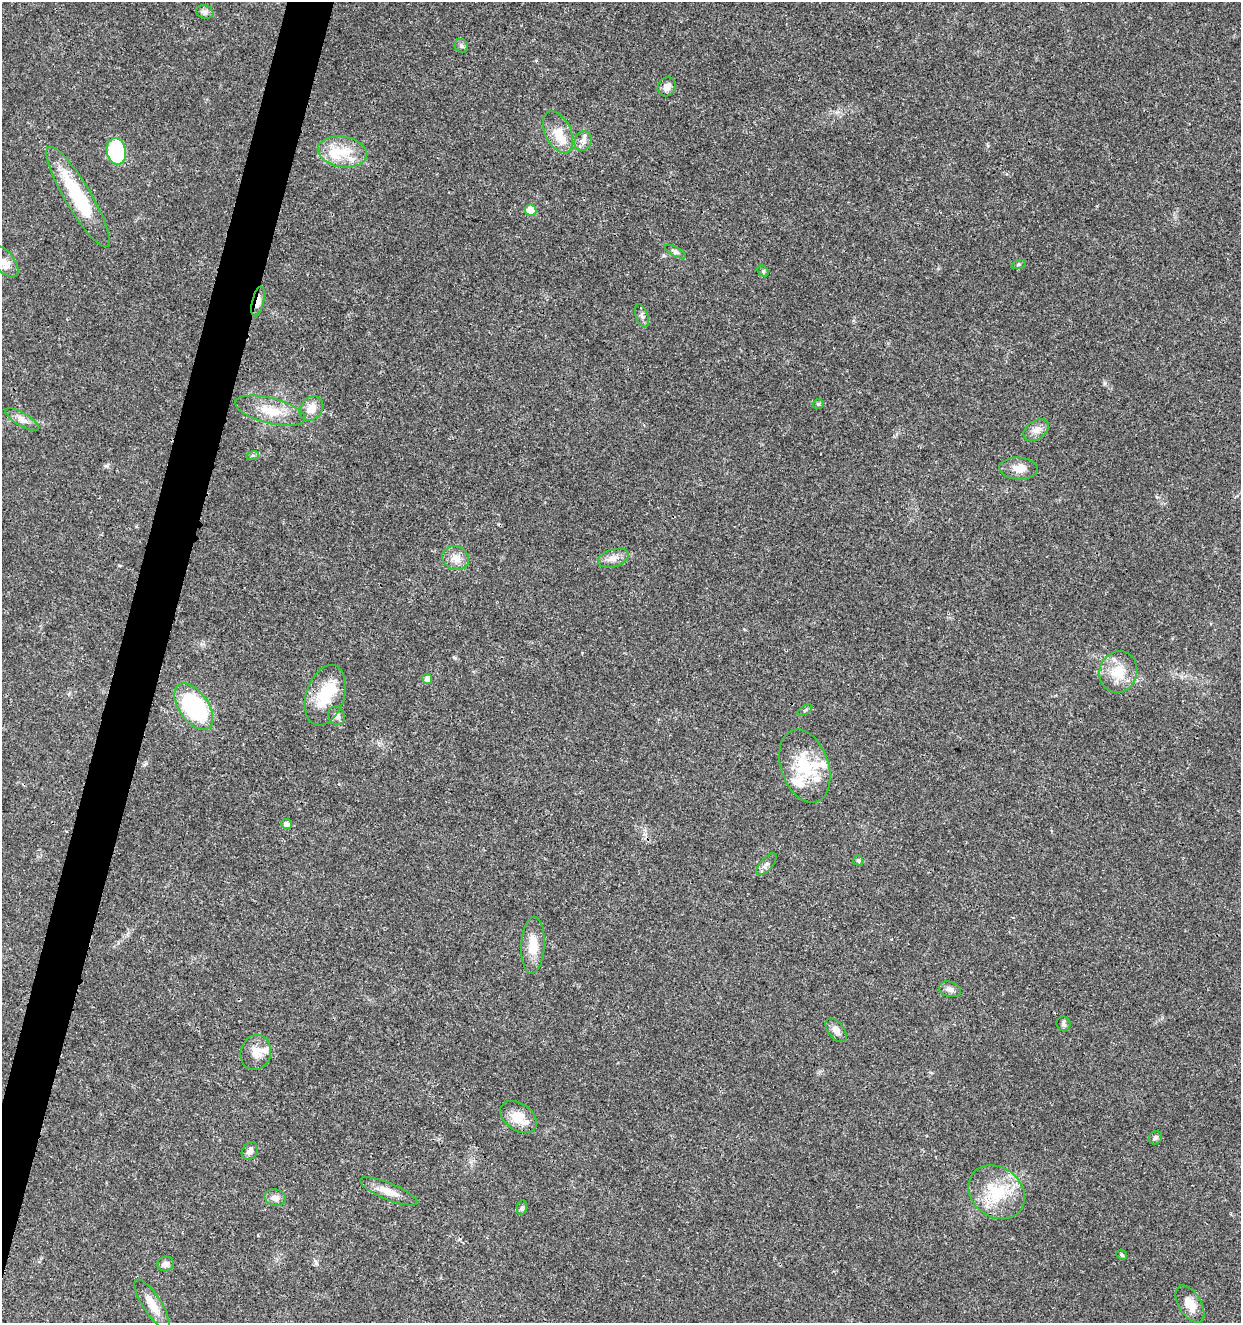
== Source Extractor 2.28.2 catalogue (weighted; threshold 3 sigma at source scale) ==
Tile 7 of 4 x 4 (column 3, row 2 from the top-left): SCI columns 2763-4001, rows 2645-3965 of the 5462 x 5297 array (HDU 1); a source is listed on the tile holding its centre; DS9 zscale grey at full resolution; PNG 1243 x 1325 px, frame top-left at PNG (2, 2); each listed source drawn as its Kron ellipse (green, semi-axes under 4 px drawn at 4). Shown black and unused: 3% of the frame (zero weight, under 3 of 4 exposures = <1% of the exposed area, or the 3 px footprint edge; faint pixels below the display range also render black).
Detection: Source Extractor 2.28.2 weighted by HDU 2 'WHT'; one run over the whole footprint, this tile lists its part. Background 0.0181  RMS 0.002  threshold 0.00906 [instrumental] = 3 sigma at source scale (4.5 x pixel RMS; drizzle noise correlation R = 1.50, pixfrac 1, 0.0396/0.0396 arcsec/px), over >= 5 px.
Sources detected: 58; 1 inside a brighter object's white glare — neither listed nor drawn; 7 inside a brighter listed object's ellipse — not listed separately; the other 50 listed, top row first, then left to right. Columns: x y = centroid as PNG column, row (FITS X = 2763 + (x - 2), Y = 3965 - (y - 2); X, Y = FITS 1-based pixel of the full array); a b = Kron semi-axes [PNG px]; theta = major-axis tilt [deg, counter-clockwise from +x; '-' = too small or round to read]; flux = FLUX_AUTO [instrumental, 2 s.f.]
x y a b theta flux
205 12 9 6 -16 0.63
461 46 7 6 - 0.53
667 87 10 8 57 1.4
558 132 22 13 -64 3.8
583 141 10 8 65 1.1
116 151 13 9 -80 18
342 152 25 15 -9 5.2
78 197 58 13 -59 14
531 210 6 5 - 4.4
675 252 12 4 -28 0.55
4 261 19 10 -51 1.9
1019 264 7 3 19 0.29
763 271 6 5 - 0.31
258 301 15 6 76 1.6
642 316 12 6 -70 0.71
818 404 5 4 - 0.37
311 408 13 10 50 2.4
270 411 36 12 -14 5.3
22 420 19 6 -31 1.4
1036 430 14 9 34 1.5
253 455 6 4 18 0.3
1019 468 19 11 -3 2.3
456 558 14 11 -26 2.1
613 558 16 8 16 1.6
1118 672 21 19 71 5.1
427 679 5 4 - 0.77
325 695 31 19 71 7.3
194 707 26 14 -55 25
805 710 8 3 32 0.27
337 716 9 8 - 0.97
805 766 38 23 -71 9.4
287 824 5 5 - 0.93
858 860 5 5 - 0.42
766 864 13 6 49 0.79
533 945 28 11 87 4.1
950 989 11 7 -14 1
1063 1024 7 7 - 0.51
836 1030 14 8 -51 1.2
256 1052 18 15 76 2.5
519 1117 20 13 -36 4.2
1155 1138 7 6 - 0.44
250 1151 9 7 55 0.94
389 1191 31 8 -22 2.5
997 1192 30 24 -38 9.4
275 1198 11 8 -11 1.2
522 1207 7 5 79 0.38
1122 1255 5 5 - 0.36
166 1264 8 7 - 0.89
152 1304 29 9 -57 3.3
1190 1304 21 11 -59 2.9
Overlapping masked pixels (flux is a lower limit): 1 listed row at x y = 258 301
Unlisted compact peaks at least as high as the median listed source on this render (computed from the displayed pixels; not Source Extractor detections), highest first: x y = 1105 383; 316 1263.